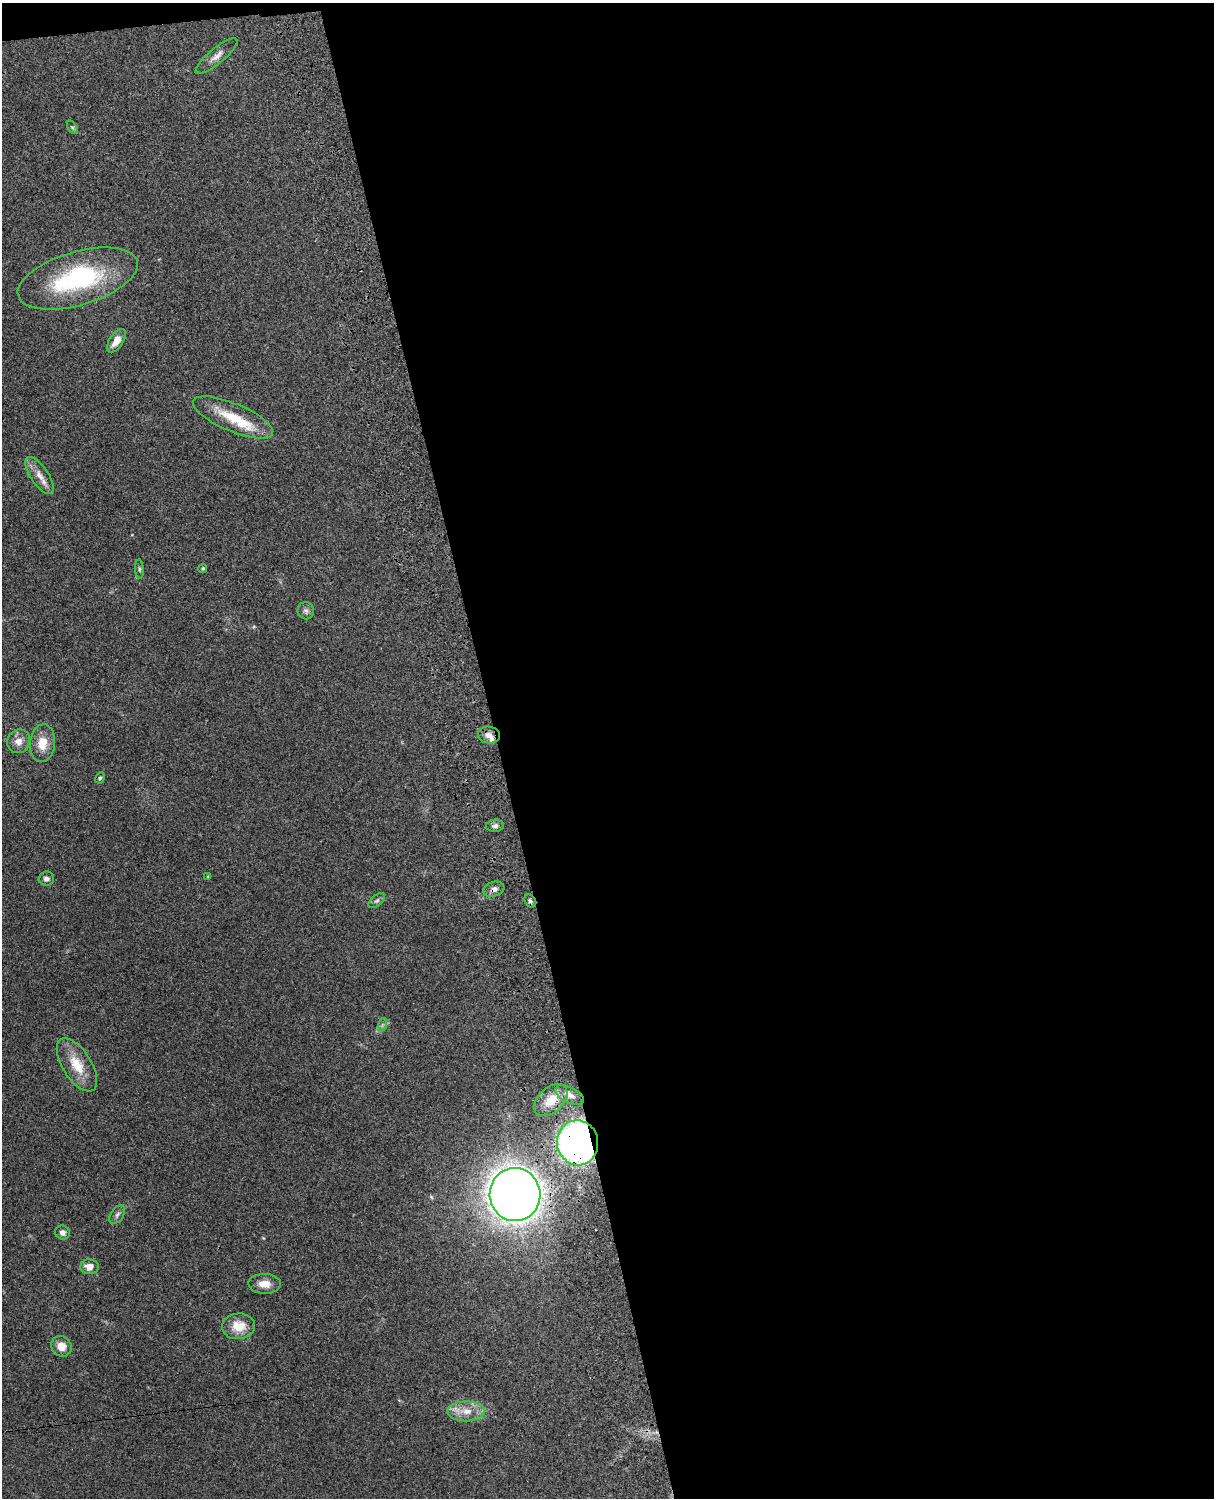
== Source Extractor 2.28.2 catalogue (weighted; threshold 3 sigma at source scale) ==
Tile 4 of 4 x 3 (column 4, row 1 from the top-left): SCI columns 3756-4967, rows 3155-4650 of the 5089 x 4927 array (HDU 1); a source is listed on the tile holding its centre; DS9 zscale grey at full resolution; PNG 1216 x 1500 px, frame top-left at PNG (2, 3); each listed source drawn as its Kron ellipse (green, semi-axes under 4 px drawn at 4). Shown black and unused: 59% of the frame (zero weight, under 3 of 4 exposures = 6% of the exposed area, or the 3 px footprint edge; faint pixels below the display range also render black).
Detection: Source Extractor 2.28.2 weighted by HDU 2 'WHT'; one run over the whole footprint, this tile lists its part. Background 0.255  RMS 0.0089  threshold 0.0398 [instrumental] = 3 sigma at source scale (4.5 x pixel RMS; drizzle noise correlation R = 1.50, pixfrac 1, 0.05/0.05 arcsec/px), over >= 5 px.
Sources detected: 34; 2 inside a brighter listed object's ellipse — not listed separately; the other 32 listed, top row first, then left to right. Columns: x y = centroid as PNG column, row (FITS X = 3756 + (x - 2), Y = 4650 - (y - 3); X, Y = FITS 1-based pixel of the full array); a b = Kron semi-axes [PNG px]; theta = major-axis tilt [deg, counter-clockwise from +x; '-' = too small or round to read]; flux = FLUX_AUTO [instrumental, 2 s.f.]
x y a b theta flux
216 56 26 7 40 7.4
72 127 7 4 -57 1.4
78 278 62 26 16 120
116 341 13 6 56 9.4
233 417 43 14 -23 31
40 475 21 9 -56 8.9
203 568 4 4 - 1.3
139 569 10 4 -86 1.5
306 611 9 8 - 3
489 735 11 8 -10 5.6
19 741 12 11 - 7.8
42 743 19 12 85 15
100 778 6 4 61 1.5
495 826 9 6 6 2.8
208 876 4 3 - 0.69
46 879 8 7 - 3.1
494 889 11 7 18 4.2
377 901 10 5 40 2.2
530 901 7 5 -53 2.2
382 1025 7 4 71 1.7
77 1065 30 14 -58 22
569 1095 15 7 -26 6.7
551 1100 19 12 43 14
578 1143 22 20 -81 280
515 1195 26 25 - 1400
117 1215 10 6 56 3
62 1232 7 7 - 3.7
89 1267 9 7 -3 7.7
265 1284 16 10 -2 9.3
238 1326 16 13 5 16
61 1346 11 9 -54 9.5
466 1411 19 10 0 13
Overlapping masked pixels (flux is a lower limit): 4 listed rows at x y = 494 889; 530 901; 578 1143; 515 1195